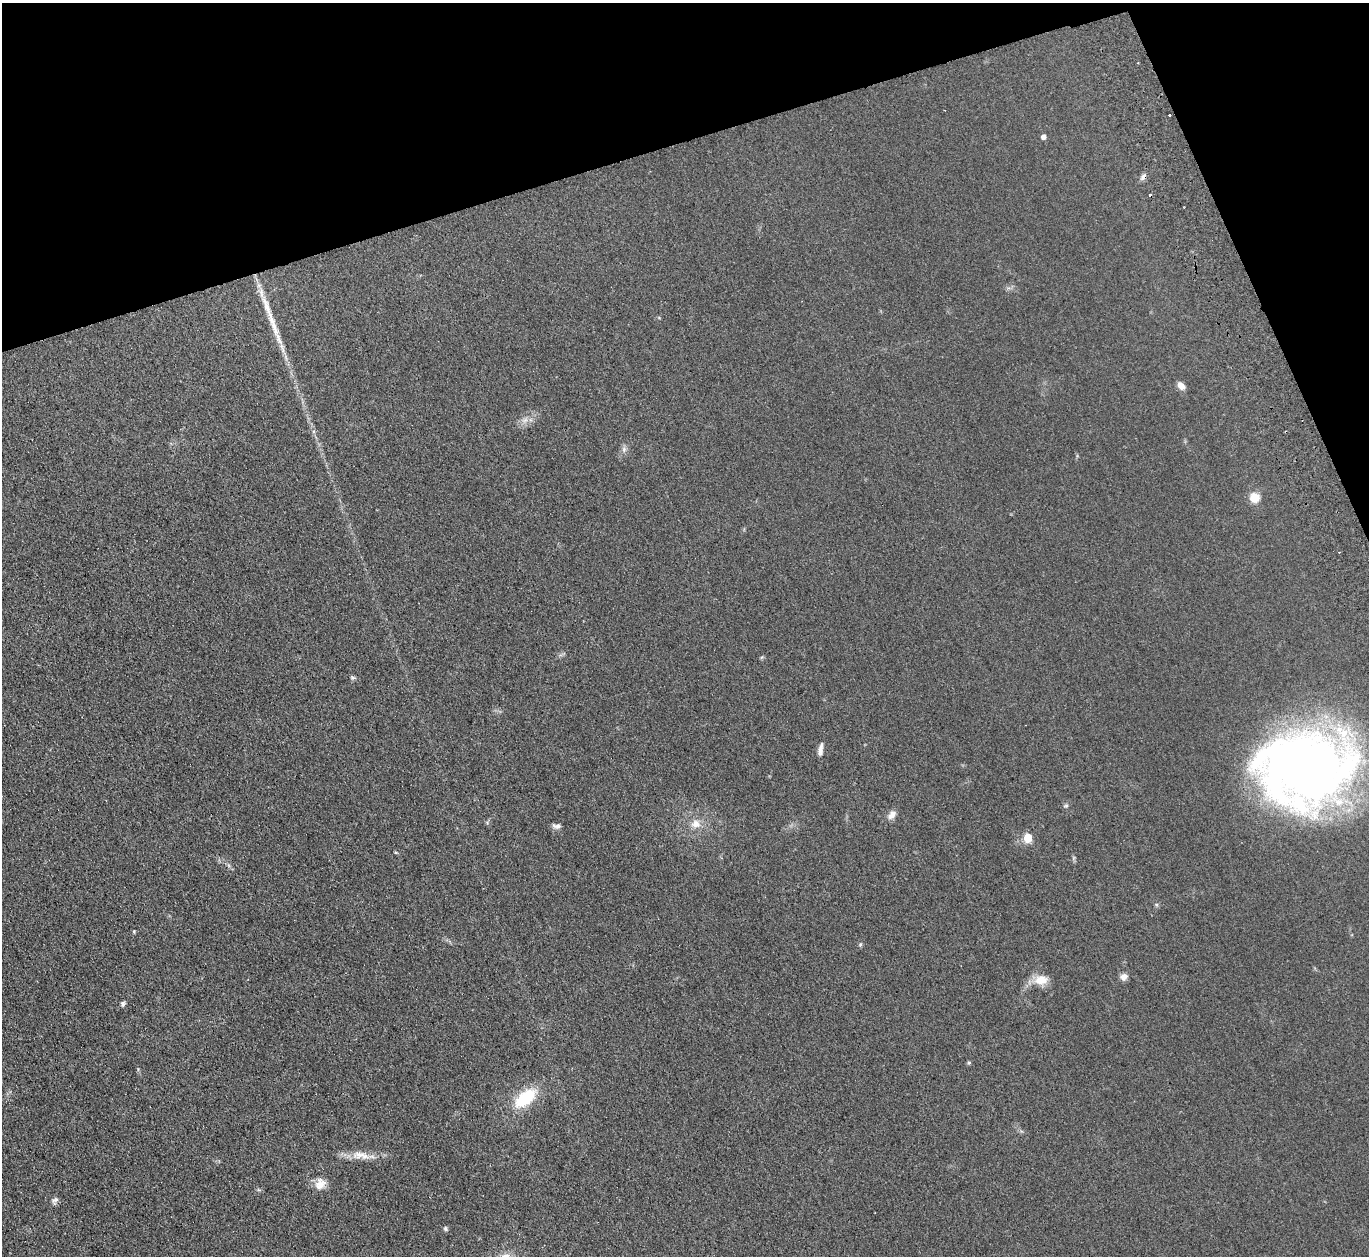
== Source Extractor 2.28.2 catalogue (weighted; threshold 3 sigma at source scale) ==
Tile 3 of 4 x 4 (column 3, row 1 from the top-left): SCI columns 2788-4154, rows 3940-5193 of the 5574 x 5496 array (HDU 1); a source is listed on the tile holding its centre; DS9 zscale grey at full resolution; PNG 1371 x 1258 px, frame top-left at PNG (2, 3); no overlay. Shown black and unused: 15% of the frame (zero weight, under 2 of 3 exposures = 3% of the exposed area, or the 3 px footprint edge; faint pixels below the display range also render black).
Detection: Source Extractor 2.28.2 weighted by HDU 2 'WHT'; one run over the whole footprint, this tile lists its part. Background 0.0465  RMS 0.0085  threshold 0.038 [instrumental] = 3 sigma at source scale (4.5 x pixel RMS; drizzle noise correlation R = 1.50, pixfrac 1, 0.05/0.05 arcsec/px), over >= 5 px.
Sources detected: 31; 1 cosmic-ray / hot-pixel residue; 1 long thin detection or spike segment (spike, bleed or trail) — not listed; the other 29 listed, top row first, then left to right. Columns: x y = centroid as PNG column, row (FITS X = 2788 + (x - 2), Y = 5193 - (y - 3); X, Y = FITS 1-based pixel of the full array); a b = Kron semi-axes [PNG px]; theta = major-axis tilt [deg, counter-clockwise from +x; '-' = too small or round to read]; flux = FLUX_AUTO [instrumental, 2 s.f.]
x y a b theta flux
1169 115 3 2 - 1.5
1043 137 5 4 - 3.3
1143 177 9 6 51 3
659 318 5 3 - 0.71
1181 386 10 7 -44 4.9
525 420 7 4 18 2.6
624 449 8 6 -71 2.6
1254 498 10 10 - 11
1339 552 3 2 - 1
762 657 6 4 70 0.97
353 678 8 5 -2 1.5
820 750 17 6 82 4.3
1305 769 95 73 7 660
1066 806 7 5 19 1.4
892 815 13 8 53 4.8
696 824 13 12 - 8.2
556 826 12 6 -8 2.8
1028 838 5 5 - 31
396 853 5 3 - 0.78
134 931 4 3 - 0.92
1124 977 8 8 - 4.2
1041 980 18 13 9 12
123 1004 7 5 80 1.7
969 1062 5 4 - 1.2
525 1098 29 14 39 35
360 1155 26 10 8 12
320 1184 15 12 60 8.5
55 1200 10 6 39 2.5
446 1229 6 5 - 1.5
Overlapping masked pixels (flux is a lower limit): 1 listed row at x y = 1143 177